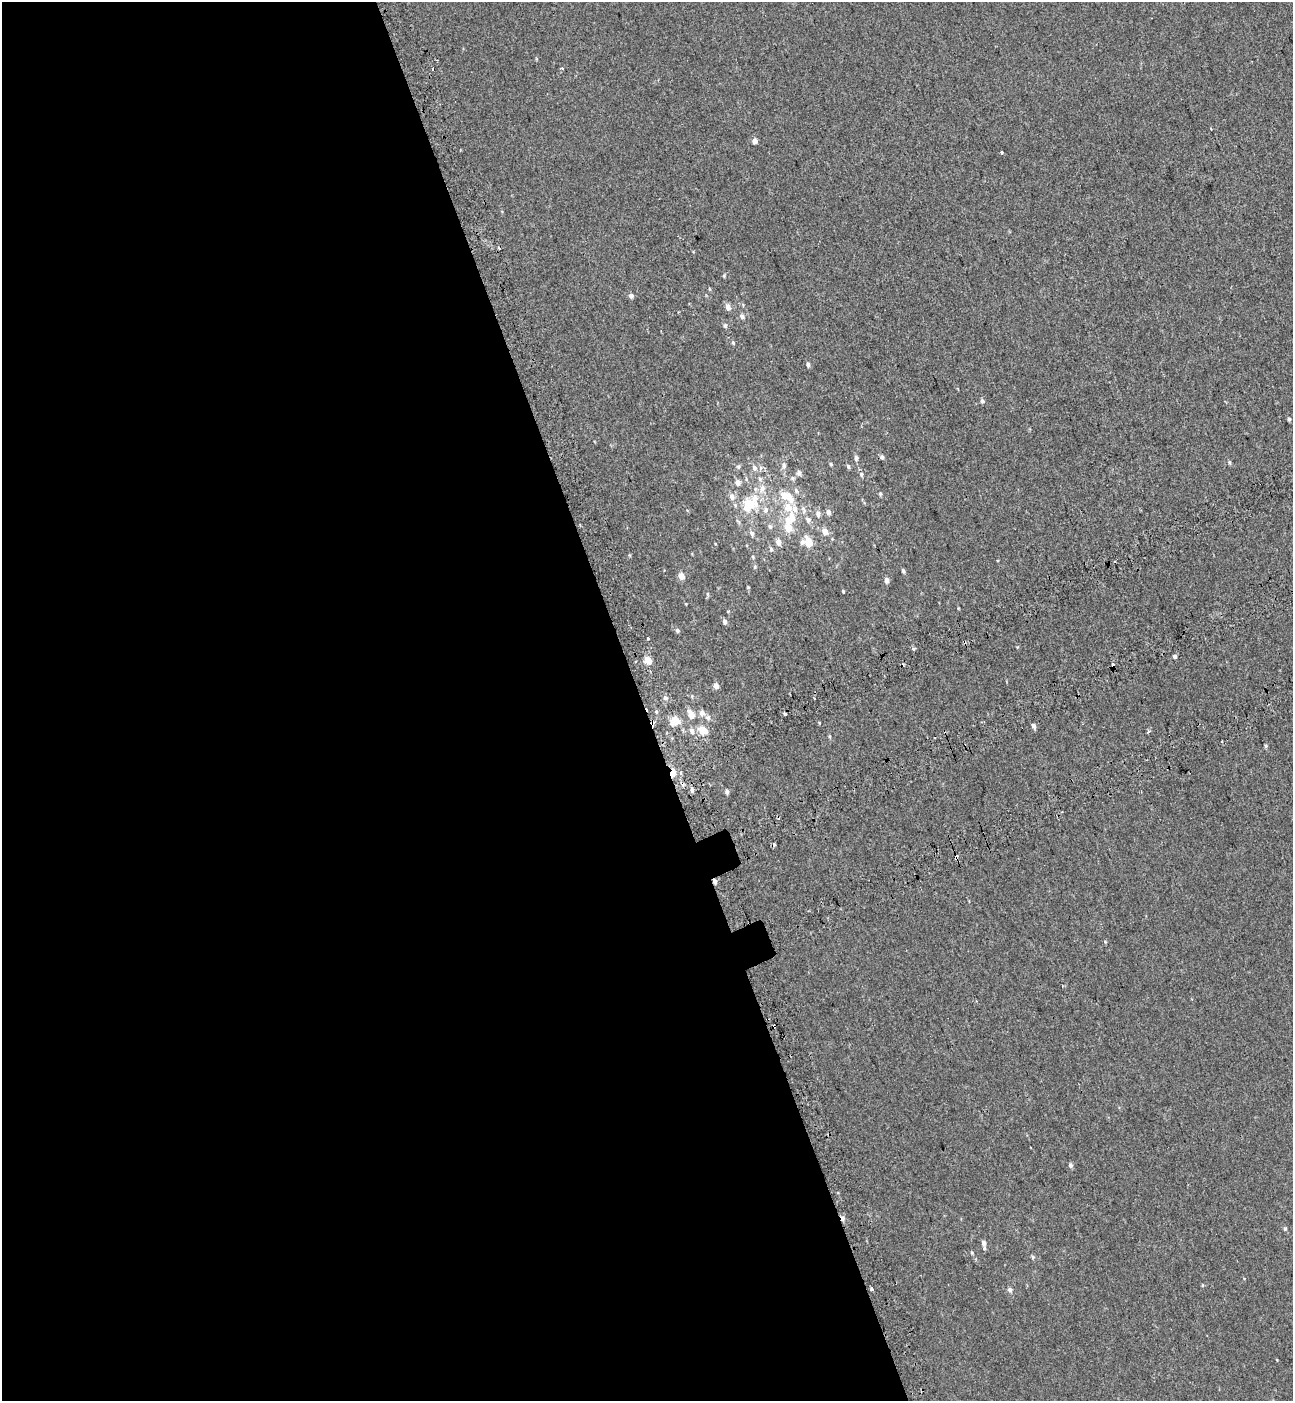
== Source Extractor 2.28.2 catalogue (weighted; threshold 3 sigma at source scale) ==
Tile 9 of 4 x 4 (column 1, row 3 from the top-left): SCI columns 233-1523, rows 1499-2897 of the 5576 x 5797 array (HDU 1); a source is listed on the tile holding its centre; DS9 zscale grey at full resolution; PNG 1295 x 1403 px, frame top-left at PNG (2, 2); no overlay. Shown black and unused: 50% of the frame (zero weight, under 2 of 3 exposures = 6% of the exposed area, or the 3 px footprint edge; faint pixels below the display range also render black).
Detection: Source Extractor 2.28.2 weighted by HDU 2 'WHT'; one run over the whole footprint, this tile lists its part. Background 5.37e-04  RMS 0.0065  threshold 0.0291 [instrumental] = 3 sigma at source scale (4.5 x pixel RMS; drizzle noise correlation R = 1.50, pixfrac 1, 0.0396/0.0396 arcsec/px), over >= 5 px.
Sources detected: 105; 1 inside a brighter object's white glare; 8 cosmic-ray / hot-pixel residue — not listed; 5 inside a brighter listed object's ellipse — not listed separately; the other 91 listed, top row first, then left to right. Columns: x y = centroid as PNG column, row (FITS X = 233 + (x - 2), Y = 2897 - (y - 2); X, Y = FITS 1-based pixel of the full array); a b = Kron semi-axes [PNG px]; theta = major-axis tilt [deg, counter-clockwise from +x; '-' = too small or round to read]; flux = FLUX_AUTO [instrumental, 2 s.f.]
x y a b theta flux
536 59 5 3 - 0.58
562 68 4 3 - 1
432 69 3 3 - 2.4
755 141 4 4 - 3.8
1001 153 3 3 - 1.4
724 276 6 3 -73 0.62
710 289 5 3 - 0.54
631 296 5 4 - 2.6
727 307 7 6 - 3.1
742 316 6 6 - 1.6
725 325 6 5 - 1.1
733 343 6 4 -72 0.93
808 364 6 4 -73 1.6
982 401 5 5 - 1.5
1289 419 4 4 - 0.87
882 457 6 5 - 1.5
856 458 6 5 - 1.7
1230 462 7 3 -89 0.8
831 464 5 4 - 0.77
784 466 10 6 88 2.3
848 466 6 4 -74 1.1
738 467 6 5 - 1
754 467 7 6 - 2.2
799 473 7 6 - 1.9
861 474 6 6 - 1.4
793 478 6 6 - 1.2
760 479 6 5 - 1.3
738 482 6 6 - 3
796 490 8 5 -62 1.4
880 494 6 5 - 0.78
785 495 8 6 -10 9.6
732 497 9 7 -78 3
755 498 27 10 -80 11
749 503 10 6 -33 13
788 507 17 10 -61 8.3
766 509 8 7 - 2.5
803 509 10 5 -73 2.4
828 512 6 5 - 2.2
818 514 8 7 - 2.2
808 520 7 6 - 2.3
770 526 7 5 -72 1.5
788 528 6 5 - 11
825 531 6 5 - 5.5
752 533 7 5 -68 2
778 542 6 5 - 4.2
802 542 8 6 74 1.8
809 542 8 6 -63 11
771 549 6 5 - 1.1
753 557 5 4 - 0.69
1115 561 3 2 - 0.76
755 567 5 4 - 0.79
903 571 5 4 - 1.2
681 576 5 5 - 5.8
886 580 5 5 - 3
748 587 4 4 - 0.5
843 591 3 3 - 0.63
707 594 6 4 -89 0.82
725 622 6 5 - 1.9
677 630 6 5 - 1.2
648 638 3 3 - 4.3
913 649 3 3 - 3.7
1175 656 4 3 - 3.6
648 660 7 6 - 5.4
1113 666 5 3 - 3.7
716 686 6 5 - 2.9
692 696 5 4 - 0.73
665 698 6 6 - 1.6
702 713 7 6 - 3.2
785 714 3 3 - 4.3
691 715 13 7 -61 6
708 717 7 6 - 2
675 721 5 5 - 20
1034 726 6 4 -65 1.8
703 730 5 5 - 14
692 731 8 7 - 3
829 736 5 3 - 0.65
1266 746 5 4 - 0.72
673 772 7 4 68 7.7
692 790 7 4 -79 1.3
727 791 5 4 - 1.4
956 857 3 3 - 6.4
1105 942 4 4 - 0.56
774 1026 3 2 - 0.65
1071 1165 6 5 - 1.5
843 1218 6 4 -90 2.1
1285 1229 6 4 63 0.78
984 1244 9 4 -83 2.6
972 1253 5 3 - 0.63
1033 1257 5 5 - 0.92
872 1288 6 3 89 0.85
1010 1290 6 5 - 1.7
Overlapping masked pixels (flux is a lower limit): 5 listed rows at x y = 1113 666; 673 772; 956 857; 774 1026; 843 1218